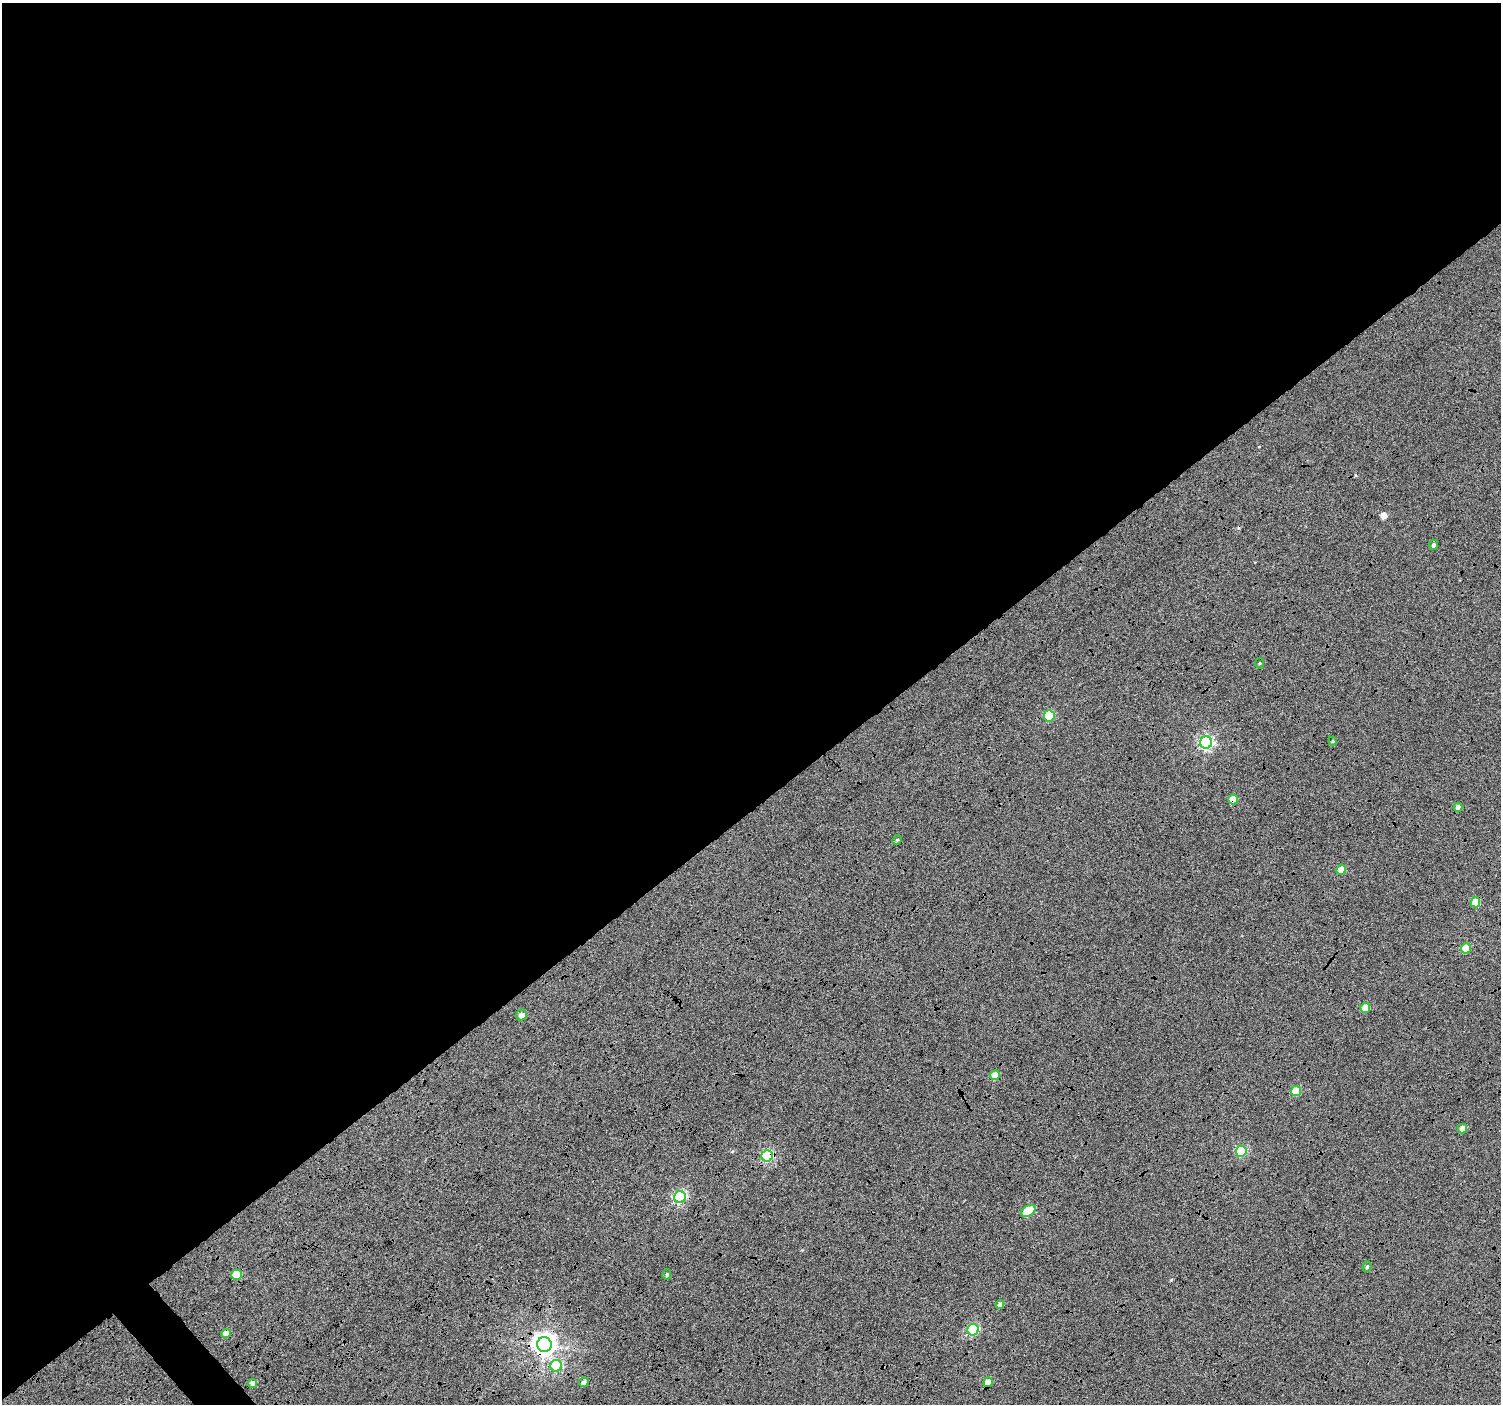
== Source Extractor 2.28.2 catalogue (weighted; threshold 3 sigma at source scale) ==
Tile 2 of 4 x 4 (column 2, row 1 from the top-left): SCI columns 1508-3006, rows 4413-5814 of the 6003 x 5959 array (HDU 1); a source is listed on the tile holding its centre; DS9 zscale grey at full resolution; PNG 1503 x 1406 px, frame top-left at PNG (2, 3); each listed source drawn as its Kron ellipse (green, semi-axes under 4 px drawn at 4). Shown black and unused: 58% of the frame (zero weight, under 4 of 12 exposures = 2% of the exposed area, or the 3 px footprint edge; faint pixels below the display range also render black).
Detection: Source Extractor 2.28.2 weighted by HDU 2 'WHT'; one run over the whole footprint, this tile lists its part. Background -0.0512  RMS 0.021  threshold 0.086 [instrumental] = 3 sigma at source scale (4.09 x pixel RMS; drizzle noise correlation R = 1.36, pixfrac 0.8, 0.0396/0.0396 arcsec/px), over >= 5 px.
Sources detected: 32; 1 cosmic-ray / hot-pixel residue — neither listed nor drawn; the other 31 listed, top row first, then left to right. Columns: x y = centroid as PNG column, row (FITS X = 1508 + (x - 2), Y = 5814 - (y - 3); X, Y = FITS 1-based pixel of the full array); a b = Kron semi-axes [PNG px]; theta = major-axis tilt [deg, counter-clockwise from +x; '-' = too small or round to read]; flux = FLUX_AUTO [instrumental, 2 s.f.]
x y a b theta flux
1433 545 5 4 - 4.5
1259 663 5 3 - 2
1049 716 5 5 - 90
1333 741 4 4 - 1.9
1206 743 6 6 - 390
1233 799 5 4 - 33
1458 807 4 4 - 13
897 840 5 4 - 2.1
1341 870 5 4 - 24
1475 902 5 5 - 40
1466 948 5 5 - 57
1365 1008 5 4 - 28
521 1015 5 5 - 12
995 1075 5 4 - 21
1296 1091 5 5 - 44
1462 1129 5 4 - 16
1241 1151 5 5 - 140
767 1156 6 5 - 220
680 1197 6 5 - 260
1028 1211 8 5 31 74
1367 1267 5 4 - 3.3
667 1274 5 4 - 2.9
237 1275 5 5 - 75
1000 1305 4 4 - 11
973 1330 6 5 - 160
226 1333 5 4 - 19
544 1345 7 7 - 1600
556 1366 6 6 - 100
584 1382 5 4 - 10
988 1382 5 4 - 27
253 1383 4 4 - 13
Overlapping masked pixels (flux is a lower limit): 7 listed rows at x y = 1233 799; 767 1156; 680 1197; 237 1275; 973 1330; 544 1345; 988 1382